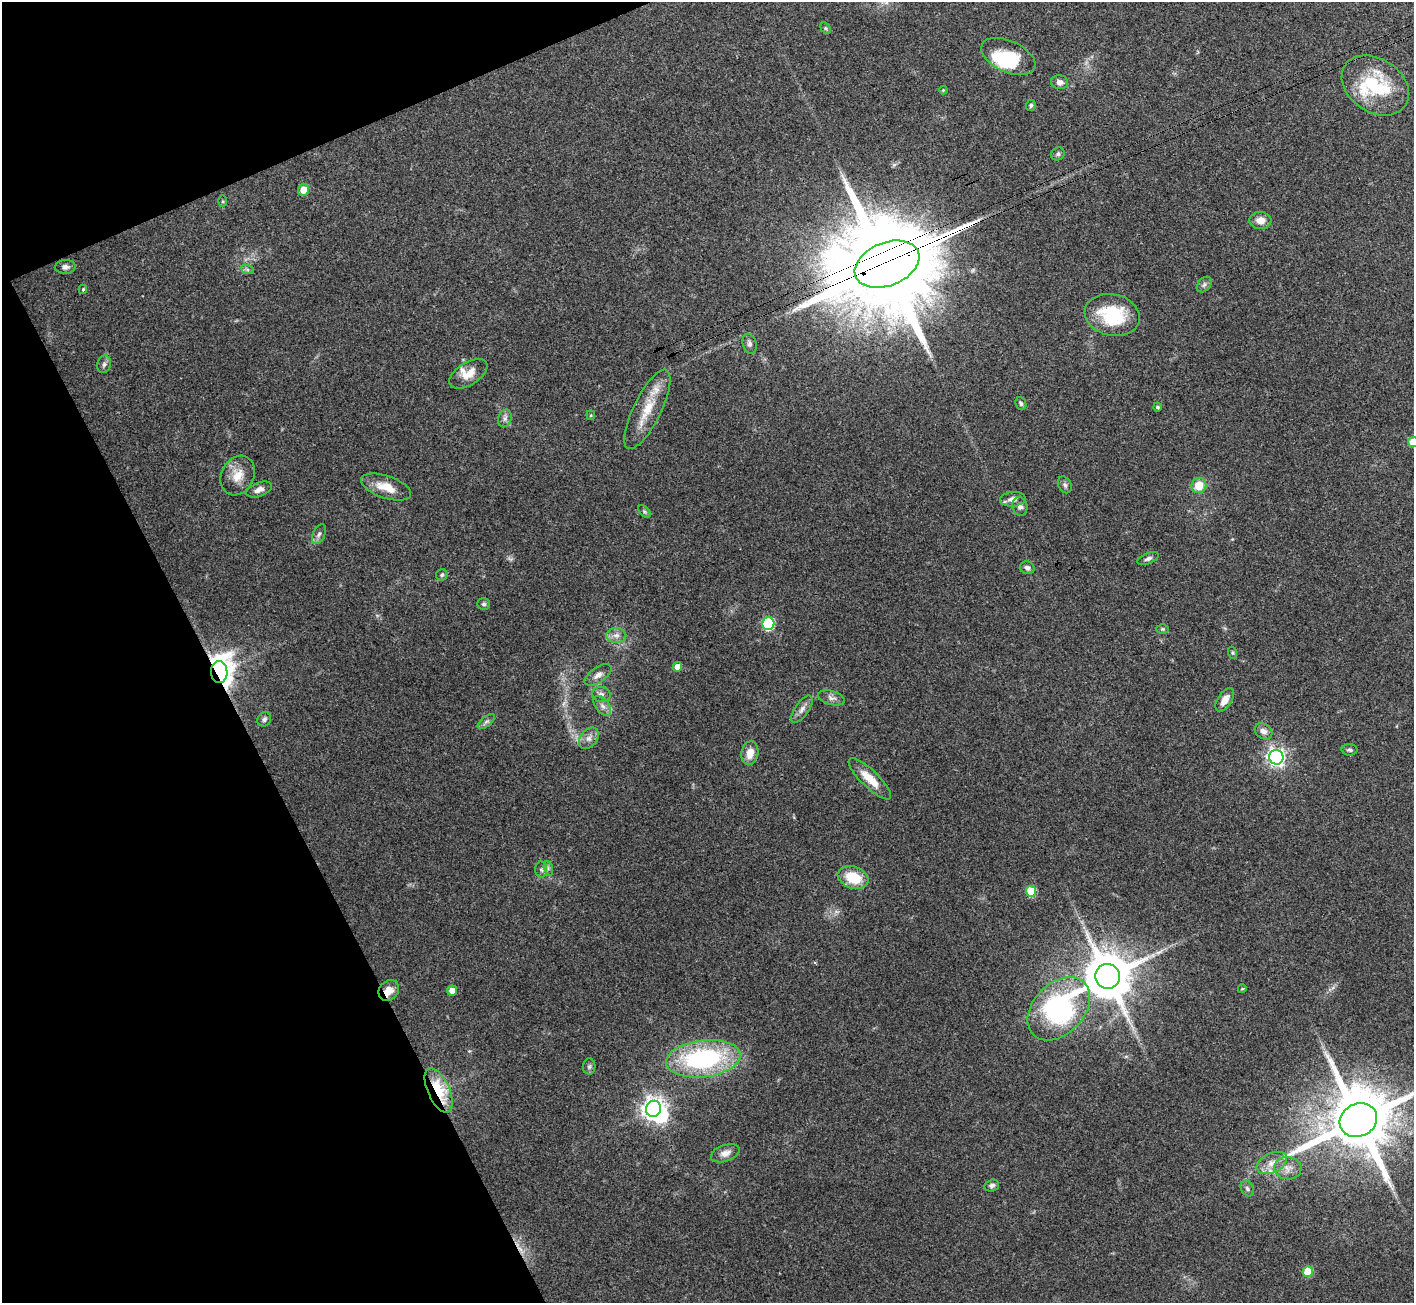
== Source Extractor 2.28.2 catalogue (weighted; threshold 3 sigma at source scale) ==
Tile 5 of 4 x 4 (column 1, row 2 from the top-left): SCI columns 11-1422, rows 2767-4067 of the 5673 x 5664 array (HDU 1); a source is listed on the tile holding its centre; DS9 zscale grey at full resolution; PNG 1416 x 1305 px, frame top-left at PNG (2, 2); each listed source drawn as its Kron ellipse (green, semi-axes under 4 px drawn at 4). Shown black and unused: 20% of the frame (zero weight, under 3 of 4 exposures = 2% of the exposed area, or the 3 px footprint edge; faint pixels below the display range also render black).
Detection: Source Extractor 2.28.2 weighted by HDU 2 'WHT'; one run over the whole footprint, this tile lists its part. Background 0.114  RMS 0.0059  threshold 0.0265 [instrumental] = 3 sigma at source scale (4.5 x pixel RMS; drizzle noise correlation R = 1.50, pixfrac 1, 0.05/0.05 arcsec/px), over >= 5 px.
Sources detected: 87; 1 too faint to see at this stretch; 4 inside a brighter object's white glare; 1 cosmic-ray / hot-pixel residue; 1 long thin detection or spike segment (spike, bleed or trail) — neither listed nor drawn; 2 inside a brighter listed object's ellipse — not listed separately; the other 78 listed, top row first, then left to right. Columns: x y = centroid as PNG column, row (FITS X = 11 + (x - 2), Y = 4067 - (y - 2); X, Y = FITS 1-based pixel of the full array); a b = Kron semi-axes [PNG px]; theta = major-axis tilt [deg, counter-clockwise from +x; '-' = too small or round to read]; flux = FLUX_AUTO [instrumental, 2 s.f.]
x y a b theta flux
826 28 6 4 -60 0.81
1008 56 29 15 -24 27
1060 82 8 7 - 3.3
1375 85 36 26 -34 40
943 90 4 3 - 0.6
1031 105 5 5 - 1
1058 154 7 6 - 1.4
303 190 6 5 - 6.5
223 201 6 4 -89 0.65
1260 220 11 8 -3 5.4
887 264 34 21 22 19000
65 267 10 7 3 2.4
247 269 7 4 -19 1.2
1204 284 9 6 50 1.6
83 289 4 3 - 0.83
1112 315 28 20 -13 34
749 344 10 7 -74 2
104 364 9 7 72 1.9
468 374 21 11 32 8
1021 403 6 5 - 1.1
1158 407 4 4 - 1.2
647 409 44 14 64 18
591 415 4 4 - 0.67
505 418 9 6 74 2.3
1413 442 5 5 - 14
238 476 20 16 62 10
1065 485 9 6 -62 1.7
1199 486 8 7 - 11
386 487 26 11 -19 11
259 490 13 7 20 3.4
1013 499 13 7 5 3.9
1020 506 9 7 -74 2.5
644 511 7 4 -45 0.89
319 534 11 6 66 2.1
1148 559 11 5 21 1.9
1027 568 7 6 - 2
442 575 6 5 - 1.1
484 604 6 6 - 1.5
768 624 6 6 - 53
1162 629 6 5 - 0.89
616 635 10 7 1 3.4
1233 653 6 4 -71 0.8
677 667 5 4 - 5.4
219 672 11 8 -88 810
598 675 15 7 34 4.1
601 694 9 7 -12 2.6
831 698 14 7 -16 2.8
1225 700 13 7 56 5
602 706 11 6 -52 2.9
802 709 16 7 55 3.3
264 719 7 6 - 1.8
486 722 10 5 38 1.6
1263 731 9 7 -38 3.1
589 738 12 8 51 3.6
1350 750 8 5 -2 1.3
750 753 12 8 79 7
1276 757 7 7 - 220
870 779 28 8 -44 11
548 868 7 4 -73 1.3
541 870 8 6 -88 1.4
853 878 16 11 -20 18
1031 891 5 5 - 23
1108 976 12 12 - 3100
1242 989 4 3 - 0.66
389 990 11 9 49 6.1
452 991 5 5 - 5
1059 1009 36 25 46 110
703 1059 37 18 7 93
589 1067 8 6 89 1.3
439 1090 24 10 -65 28
653 1109 8 7 - 410
1358 1120 19 16 27 6300
725 1153 15 8 19 4.3
1272 1163 16 9 26 6.4
1288 1168 14 11 -5 4.9
992 1185 7 5 14 1.9
1247 1188 8 6 -60 1.7
1308 1272 5 5 - 18
Overlapping masked pixels (flux is a lower limit): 5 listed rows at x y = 887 264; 219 672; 389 990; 439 1090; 1358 1120
Isophote crosses this tile's border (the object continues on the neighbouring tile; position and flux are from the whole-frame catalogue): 2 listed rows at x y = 1413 442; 1358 1120